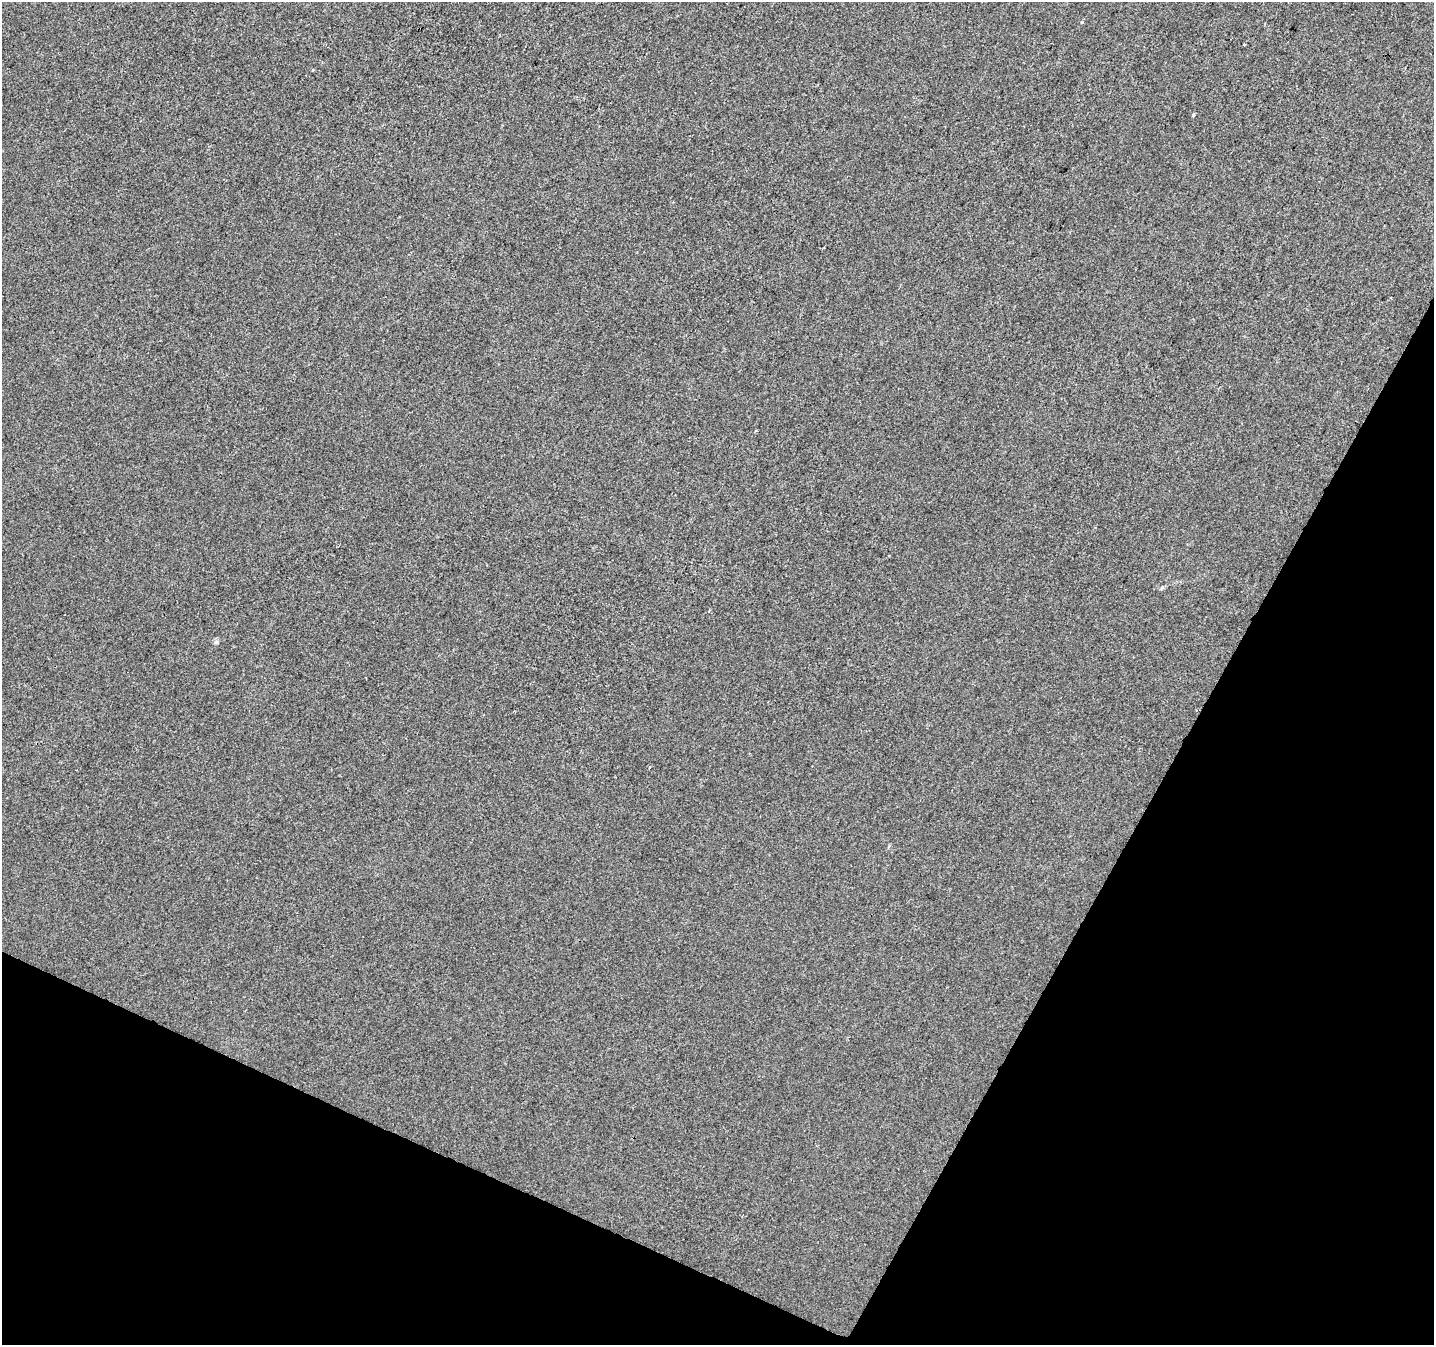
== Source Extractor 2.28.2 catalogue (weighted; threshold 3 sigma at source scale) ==
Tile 15 of 4 x 4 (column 3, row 4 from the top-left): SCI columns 2873-4304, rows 268-1610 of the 5737 x 5840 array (HDU 1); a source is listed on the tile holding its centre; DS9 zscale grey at full resolution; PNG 1436 x 1347 px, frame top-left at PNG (2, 2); no overlay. Shown black and unused: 25% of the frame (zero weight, under 2 of 3 exposures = <1% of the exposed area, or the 3 px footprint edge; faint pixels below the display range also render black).
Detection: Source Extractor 2.28.2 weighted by HDU 2 'WHT'; one run over the whole footprint, this tile lists its part. Background 2.04e-04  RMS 0.0056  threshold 0.0252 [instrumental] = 3 sigma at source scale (4.5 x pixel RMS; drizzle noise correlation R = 1.50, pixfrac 1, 0.0396/0.0396 arcsec/px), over >= 5 px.
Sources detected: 6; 1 cosmic-ray / hot-pixel residue — not listed; the other 5 listed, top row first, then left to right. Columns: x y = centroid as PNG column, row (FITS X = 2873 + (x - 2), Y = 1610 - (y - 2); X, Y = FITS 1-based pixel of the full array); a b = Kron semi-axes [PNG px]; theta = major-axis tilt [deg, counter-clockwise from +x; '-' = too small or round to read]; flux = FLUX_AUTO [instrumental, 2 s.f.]
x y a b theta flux
1082 22 3 3 - 0.86
1244 45 3 3 - 4.2
1193 115 3 3 - 1.8
1162 588 8 3 46 0.7
649 767 4 3 - 0.77